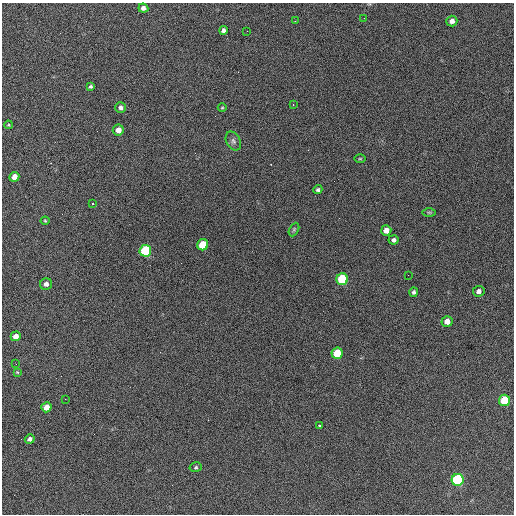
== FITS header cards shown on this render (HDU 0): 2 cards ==
NAXIS1  =                  512 / Axis length
NAXIS2  =                  512 / Axis length

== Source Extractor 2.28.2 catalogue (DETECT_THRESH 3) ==
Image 512 x 512 px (HDU 0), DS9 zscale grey, 1 PNG px = 1 image px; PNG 516 x 516 px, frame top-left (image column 1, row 512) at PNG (2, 3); each listed source drawn as its Kron ellipse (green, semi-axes under 4 px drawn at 4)
Background 700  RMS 28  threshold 83.7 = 3 sigma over >= 5 px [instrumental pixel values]
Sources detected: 41; all 41 listed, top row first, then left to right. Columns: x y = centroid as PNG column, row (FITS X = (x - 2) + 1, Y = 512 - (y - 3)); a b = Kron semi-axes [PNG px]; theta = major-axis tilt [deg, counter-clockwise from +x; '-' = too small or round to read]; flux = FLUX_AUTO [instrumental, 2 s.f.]
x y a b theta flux
143 8 5 4 - 6800
364 18 3 2 - 1400
295 21 2 2 - 1300
452 21 5 5 - 7800
223 30 4 4 - 4800
247 31 2 2 - 1700
91 87 3 3 - 2800
293 105 3 3 - 1600
120 108 5 5 - 5200
222 108 4 3 - 1600
8 125 4 4 - 1800
118 130 5 5 - 14000
233 141 10 7 -62 6600
360 159 5 3 - 1800
14 177 5 5 - 13000
318 190 5 4 - 3400
93 204 3 3 - 3300
429 212 6 4 0 2300
45 221 4 4 - 1700
294 229 7 4 64 2800
386 230 5 5 - 14000
394 240 5 4 - 4500
203 245 5 5 - 56000
145 251 6 6 - 170000
408 275 2 2 - 930
342 279 6 6 - 130000
46 284 6 5 - 6900
479 291 6 5 - 6700
414 292 5 4 - 3400
447 321 5 5 - 13000
16 336 5 4 - 11000
337 353 6 5 - 54000
16 364 2 2 - 790
17 372 4 3 - 1600
65 399 2 2 - 1100
504 400 6 5 - 83000
46 407 5 5 - 18000
319 425 3 3 - 9600
30 439 5 4 - 5000
196 467 6 5 - 2900
458 480 6 6 - 270000